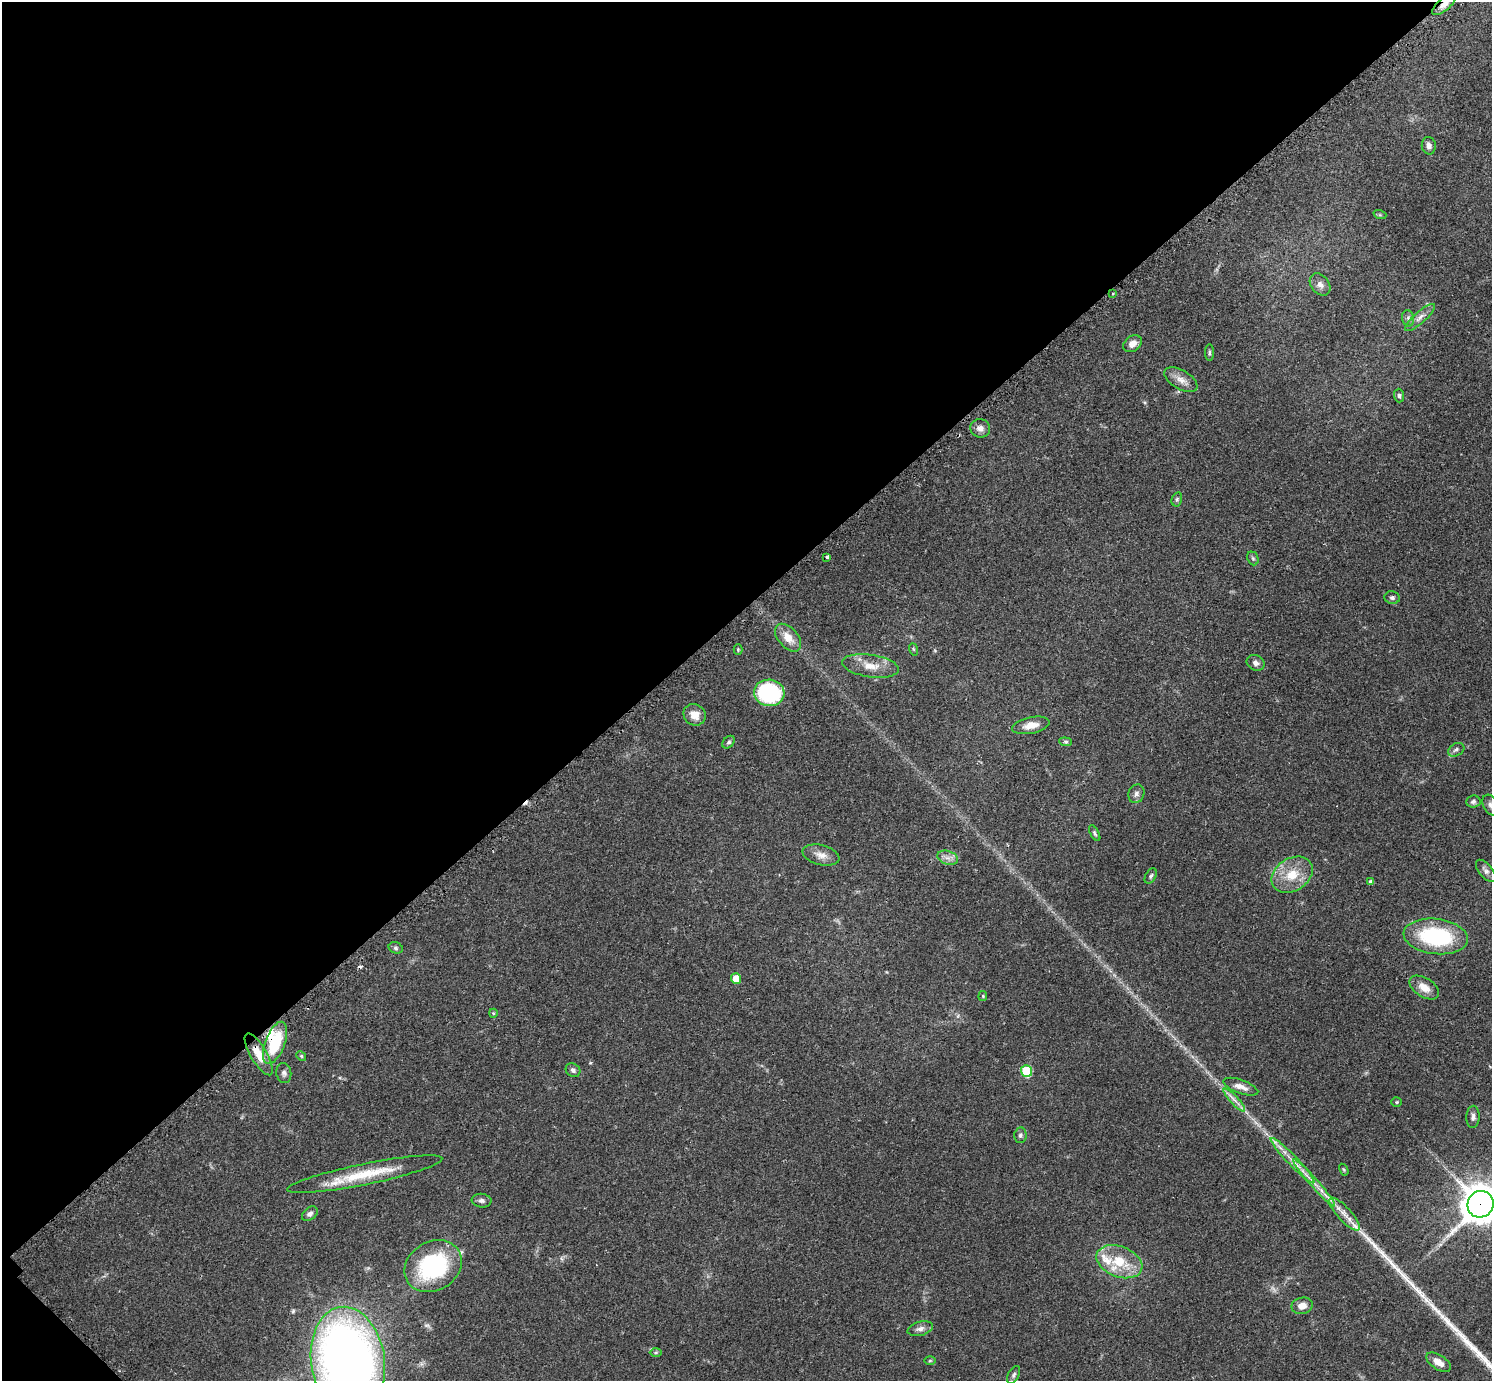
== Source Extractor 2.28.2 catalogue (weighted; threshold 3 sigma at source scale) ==
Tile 5 of 4 x 4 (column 1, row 2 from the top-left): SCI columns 29-1518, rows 2948-4326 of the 6041 x 6040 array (HDU 1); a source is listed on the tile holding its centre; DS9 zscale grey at full resolution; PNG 1494 x 1383 px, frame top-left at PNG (2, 2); each listed source drawn as its Kron ellipse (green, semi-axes under 4 px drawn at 4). Shown black and unused: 44% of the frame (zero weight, under 2 of 3 exposures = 2% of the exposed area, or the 3 px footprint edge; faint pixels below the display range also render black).
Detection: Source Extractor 2.28.2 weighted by HDU 2 'WHT'; one run over the whole footprint, this tile lists its part. Background 0.0786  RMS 0.0055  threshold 0.0247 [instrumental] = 3 sigma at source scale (4.5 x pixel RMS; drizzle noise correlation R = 1.50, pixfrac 1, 0.05/0.05 arcsec/px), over >= 5 px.
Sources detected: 79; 1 too faint to see at this stretch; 2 cosmic-ray / hot-pixel residue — neither listed nor drawn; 5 inside a brighter listed object's ellipse — not listed separately; the other 71 listed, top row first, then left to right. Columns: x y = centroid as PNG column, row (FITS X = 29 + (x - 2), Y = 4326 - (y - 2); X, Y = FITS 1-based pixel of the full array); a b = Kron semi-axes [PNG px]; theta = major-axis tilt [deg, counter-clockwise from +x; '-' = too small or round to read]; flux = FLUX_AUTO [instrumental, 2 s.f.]
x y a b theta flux
1444 5 14 6 40 3.9
1429 146 9 7 -80 2.4
1380 215 6 4 -18 0.71
1320 284 12 9 -50 3.4
1113 293 3 3 - 1.2
1420 317 19 6 41 3.3
1408 318 8 6 -76 1.5
1132 344 10 7 35 3.6
1209 353 8 4 90 0.94
1181 380 18 9 -30 5.1
1399 396 7 5 -87 1.1
980 428 10 9 - 3.5
1177 499 7 5 75 1.1
827 557 3 3 - 3.4
1253 558 7 5 -68 1
1392 598 8 6 -14 1.4
788 638 16 9 -48 7.7
738 649 5 4 - 0.63
913 649 6 4 -71 0.66
1256 663 9 7 -24 2.4
870 666 28 11 -8 9
769 693 15 13 -7 50
695 715 11 10 - 5.9
1031 725 19 8 12 6.1
729 742 7 5 49 1.2
1066 742 6 4 -6 0.87
1456 750 9 6 29 1.6
1136 794 9 8 - 2.1
1473 801 7 6 - 1.4
1491 805 11 7 -61 2.2
1095 833 9 4 -61 0.94
821 855 19 10 -14 5
948 858 11 6 -17 2.9
1486 871 13 6 -50 2.4
1292 875 22 16 32 14
1151 876 8 5 60 1.2
1371 882 4 3 - 1.6
1436 936 32 17 -7 54
396 948 7 5 -17 1.2
736 979 5 5 - 11
1424 987 16 9 -32 6.1
983 996 5 4 - 0.6
493 1013 4 4 - 0.6
275 1043 22 10 70 27
259 1054 24 8 -59 10
301 1056 5 4 - 0.67
573 1070 8 6 -38 1.7
1026 1071 6 5 - 31
284 1073 10 7 -82 1.9
1241 1087 18 6 -20 4.2
1234 1100 15 4 -47 2.9
1397 1102 5 4 - 0.7
1473 1117 11 6 87 2.2
1020 1135 8 6 84 1.3
1293 1161 31 5 -46 7.2
1344 1170 6 3 -59 0.66
365 1174 79 10 11 24
1314 1183 31 4 -48 6.7
482 1201 10 7 -7 1.7
1480 1204 13 13 - 1400
310 1214 9 6 38 1.9
1344 1214 21 7 -47 5.7
1119 1262 24 15 -22 17
433 1266 30 24 31 59
1302 1306 11 8 11 4.6
920 1329 13 7 15 2.8
656 1353 6 4 1 0.79
348 1361 54 37 -82 440
930 1361 5 3 - 0.64
1439 1362 14 7 -33 4.8
1014 1375 9 5 63 1.3
Overlapping masked pixels (flux is a lower limit): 4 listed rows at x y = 1444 5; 275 1043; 259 1054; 1480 1204
Isophote crosses this tile's border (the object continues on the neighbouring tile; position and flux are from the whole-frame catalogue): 4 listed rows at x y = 1444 5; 1491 805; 1480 1204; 348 1361